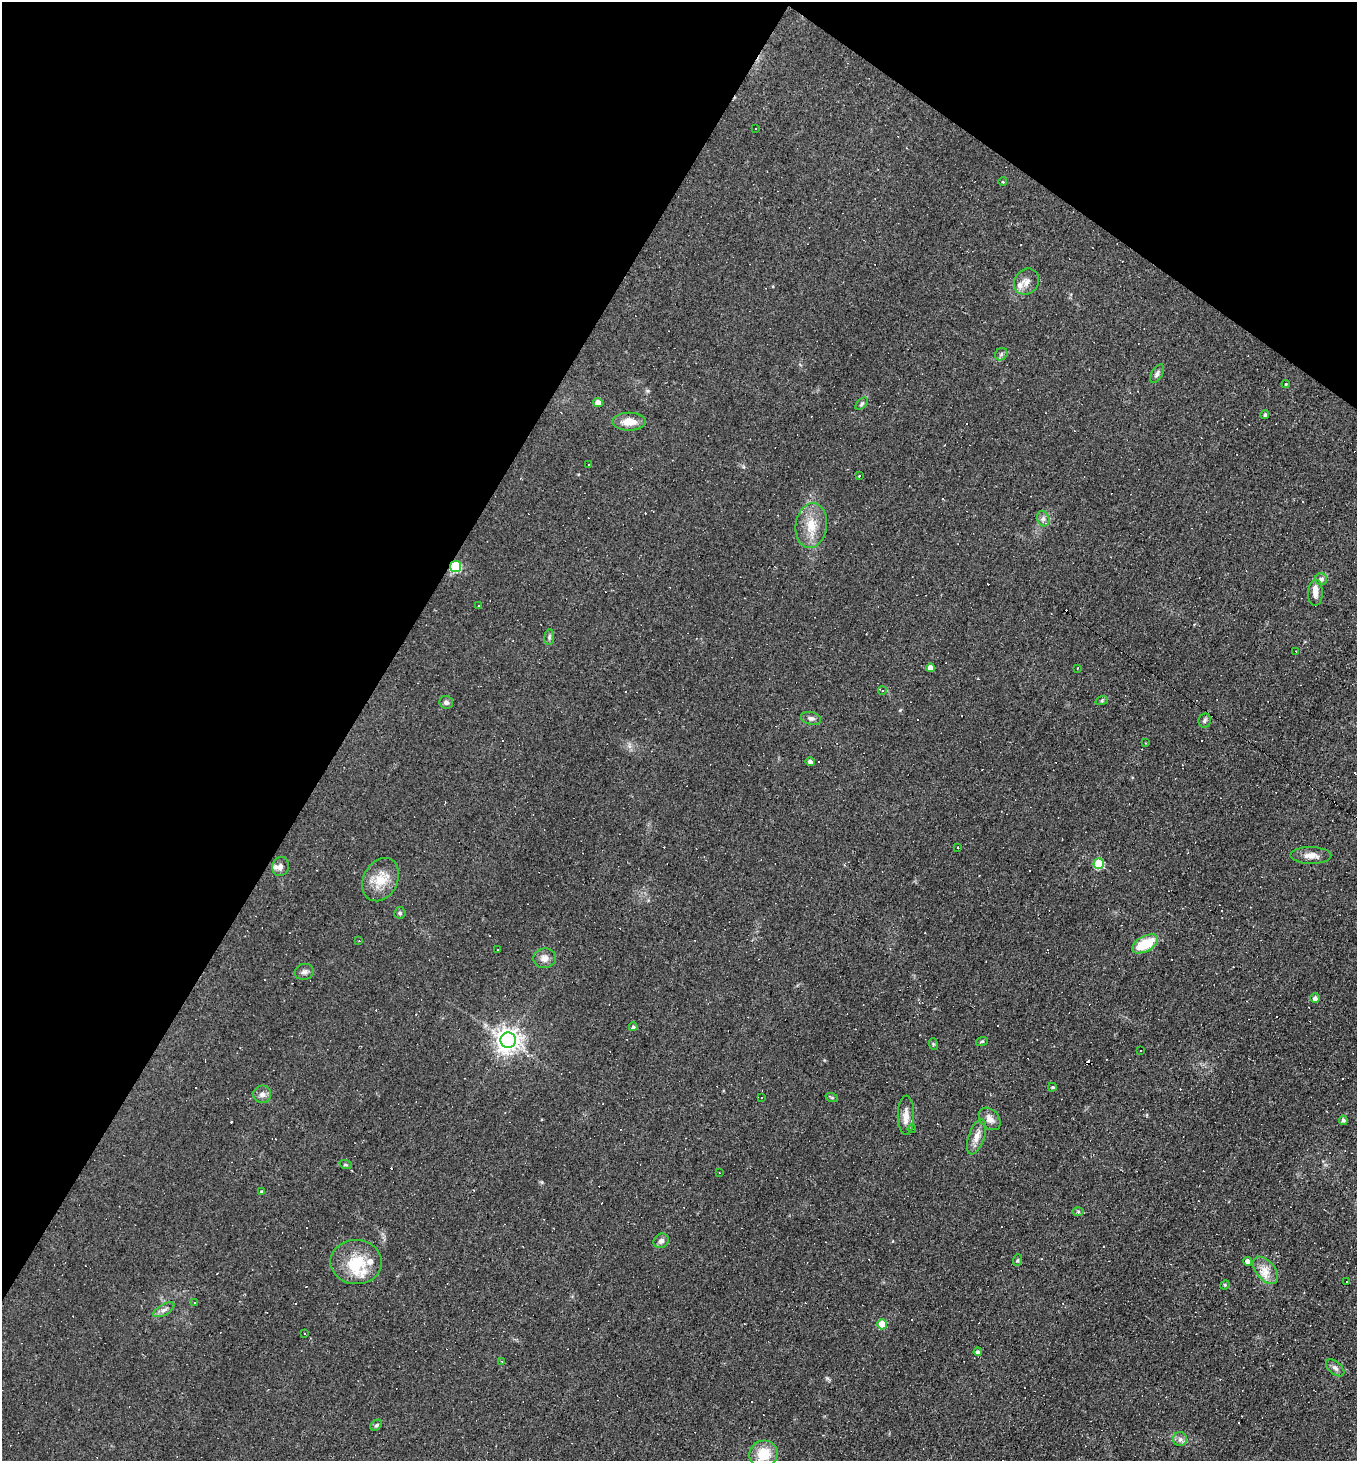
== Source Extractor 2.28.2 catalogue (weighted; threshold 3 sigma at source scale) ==
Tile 2 of 4 x 4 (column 2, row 1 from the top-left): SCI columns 1500-2854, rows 4379-5837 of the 5847 x 5837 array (HDU 1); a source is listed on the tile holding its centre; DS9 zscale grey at full resolution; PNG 1359 x 1463 px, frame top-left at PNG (2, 2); each listed source drawn as its Kron ellipse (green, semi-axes under 4 px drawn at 4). Shown black and unused: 32% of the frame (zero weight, under 2 of 3 exposures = <1% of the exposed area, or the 3 px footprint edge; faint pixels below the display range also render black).
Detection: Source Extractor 2.28.2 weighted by HDU 2 'WHT'; one run over the whole footprint, this tile lists its part. Background 0.0353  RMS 0.0078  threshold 0.0353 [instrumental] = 3 sigma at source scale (4.5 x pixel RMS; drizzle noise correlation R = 1.50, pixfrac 1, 0.05/0.05 arcsec/px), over >= 5 px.
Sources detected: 153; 70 cosmic-ray / hot-pixel residue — neither listed nor drawn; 7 inside a brighter listed object's ellipse — not listed separately; the other 76 listed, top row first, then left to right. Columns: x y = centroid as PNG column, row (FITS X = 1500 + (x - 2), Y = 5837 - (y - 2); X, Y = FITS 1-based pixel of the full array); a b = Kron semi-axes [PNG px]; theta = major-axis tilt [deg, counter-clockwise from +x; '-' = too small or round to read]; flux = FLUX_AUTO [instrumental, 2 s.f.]
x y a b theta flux
756 128 3 2 - 0.9
1003 182 4 2 - 0.6
1027 282 14 12 50 5.8
1001 354 7 5 48 1.8
1157 374 10 5 60 2.4
1286 384 4 4 - 0.91
598 402 5 4 - 6.6
862 404 7 4 45 1.4
1265 415 4 4 - 1.5
629 422 16 9 0 10
588 465 3 2 - 1.1
860 476 3 2 - 0.83
1043 519 8 6 -70 2.5
811 526 22 15 82 17
456 567 5 5 - 52
1321 579 6 6 - 2.9
1315 593 13 7 87 4.4
478 606 3 3 - 1.4
549 637 8 5 83 1.5
1296 651 2 2 - 0.82
930 668 4 4 - 6.5
1078 668 3 2 - 0.61
882 690 4 3 - 0.71
1102 700 6 4 20 1
446 702 7 6 - 2.4
811 718 10 6 -11 2.6
1205 721 7 6 - 1.7
1145 743 2 2 - 0.58
810 761 5 4 - 2.2
957 848 3 3 - 2.1
1311 855 20 8 -1 7.3
1099 864 5 5 - 34
280 866 9 8 - 3.4
381 880 23 17 62 16
400 913 6 5 - 1.3
359 941 3 3 - 0.76
1145 944 14 7 29 26
497 949 3 3 - 1.1
545 958 11 9 7 5.1
304 972 9 8 - 2.8
1315 998 5 5 - 3.3
633 1027 4 4 - 1.3
508 1040 7 7 - 720
982 1041 6 3 19 0.96
933 1044 6 4 -73 0.85
1141 1050 2 2 - 0.6
1052 1087 4 3 - 0.92
262 1094 9 9 - 3.8
761 1097 3 2 - 0.98
832 1098 6 4 -19 1.1
906 1115 20 8 89 7
990 1119 13 9 -48 5.3
1343 1120 4 4 - 1.7
912 1129 4 3 - 0.55
977 1137 18 8 71 7
346 1165 6 4 -18 1
719 1173 2 2 - 0.54
262 1192 4 4 - 1.7
1078 1212 6 4 -1 0.96
661 1241 8 7 - 2.7
1018 1260 6 4 70 1
1247 1261 5 4 - 19
356 1262 26 22 -4 26
1266 1270 16 9 -50 8.2
1347 1281 2 2 - 0.68
1225 1285 5 4 - 0.93
195 1302 3 3 - 0.77
164 1310 12 5 30 3
882 1324 5 5 - 22
305 1334 2 2 - 0.71
978 1352 4 4 - 1.9
502 1362 3 2 - 0.6
1335 1368 11 6 -40 2.7
376 1425 6 4 43 1.5
1180 1439 7 7 - 2.6
764 1454 14 13 - 19
Overlapping masked pixels (flux is a lower limit): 1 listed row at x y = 456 567